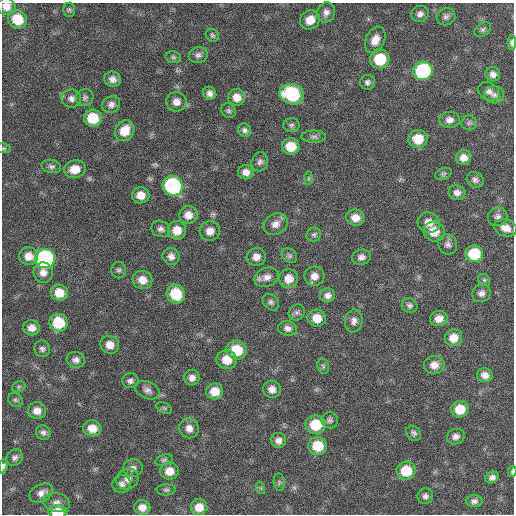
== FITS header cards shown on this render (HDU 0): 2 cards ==
NAXIS1  =                  512 / Axis length
NAXIS2  =                  512 / Axis length

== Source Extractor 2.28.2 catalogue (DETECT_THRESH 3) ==
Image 512 x 512 px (HDU 0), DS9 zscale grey, 1 PNG px = 1 image px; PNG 516 x 516 px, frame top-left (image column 1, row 512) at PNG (2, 3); each listed source drawn as its Kron ellipse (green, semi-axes under 4 px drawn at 4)
Background 62.4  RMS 8.6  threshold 25.7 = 3 sigma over >= 5 px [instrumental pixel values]
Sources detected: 136; all 136 listed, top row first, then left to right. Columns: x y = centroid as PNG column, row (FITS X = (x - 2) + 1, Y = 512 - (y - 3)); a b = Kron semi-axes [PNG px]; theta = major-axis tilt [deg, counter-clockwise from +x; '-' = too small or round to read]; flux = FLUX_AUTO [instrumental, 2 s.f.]
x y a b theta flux
6 6 9 8 - 4700
69 10 7 6 - 1200
326 12 10 8 76 3000
420 14 9 8 - 2600
446 17 9 8 - 2100
17 19 10 9 - 14000
310 20 10 9 - 7000
483 29 9 6 35 1400
212 35 7 6 - 1200
375 40 14 9 64 6100
512 43 7 4 -90 1700
198 55 9 8 - 2200
173 57 8 6 -13 1200
380 59 9 9 - 21000
423 71 10 9 - 61000
493 74 7 7 - 2600
112 79 8 7 - 2900
367 82 7 7 - 1800
489 91 11 8 -32 3000
210 93 7 6 - 2700
292 94 12 10 -19 40000
494 95 10 8 -4 2800
85 97 9 8 - 1700
237 97 8 8 - 5800
71 99 10 9 - 2800
176 102 10 10 - 4300
111 104 9 8 - 2700
229 111 8 6 -47 1400
93 118 9 8 - 16000
449 120 10 8 3 3600
469 123 7 7 - 1400
291 125 8 7 - 1600
245 130 7 6 - 1800
125 131 11 9 53 9800
314 137 12 6 -1 1900
418 139 9 9 - 12000
291 146 9 8 - 11000
3 148 7 5 -7 930
463 158 8 7 - 4000
260 162 9 8 - 2200
51 166 10 6 -11 1800
75 169 11 8 10 7900
246 172 8 7 - 3500
443 174 9 5 19 1300
309 178 7 4 88 910
475 180 9 7 -33 2100
173 186 10 9 - 79000
457 193 8 7 - 3000
141 195 9 8 - 6200
188 215 9 9 - 5200
498 217 10 9 - 2700
355 218 9 8 - 5900
429 223 11 10 - 5600
275 224 13 10 28 4600
505 228 11 8 -16 5300
161 229 10 8 -25 2300
177 230 9 9 - 7200
210 231 10 9 - 5000
434 231 10 10 - 8600
314 235 7 7 - 1400
448 244 10 9 - 2500
474 254 9 8 - 21000
29 256 9 9 - 5800
171 256 8 8 - 3100
289 256 8 6 -39 1700
256 257 9 8 - 4500
361 257 9 7 14 2700
45 259 10 9 - 130000
119 270 8 7 - 1500
43 273 10 9 - 4000
314 276 10 9 - 4400
267 277 12 9 21 4300
289 279 9 9 - 6400
142 280 10 9 - 6000
484 280 6 5 - 1000
59 293 9 8 - 8400
481 293 9 8 - 2600
176 294 10 9 - 18000
328 295 7 7 - 2700
271 302 9 7 -46 1800
410 306 8 7 - 1700
297 312 8 7 - 1800
317 318 9 8 - 8300
439 319 9 7 11 5100
354 321 11 9 81 3100
59 323 9 8 - 19000
32 328 8 7 - 4300
287 328 9 7 -11 2700
453 338 9 8 - 7200
110 345 9 8 - 5200
42 349 8 7 - 2000
237 350 10 9 - 17000
76 360 9 8 - 2800
227 360 10 9 - 8800
434 365 10 9 - 4800
323 366 7 5 -75 1100
485 375 8 7 - 3500
192 378 8 7 - 3000
130 381 8 7 - 2200
19 387 7 5 22 920
272 389 9 8 - 3900
147 390 13 8 -23 3000
215 391 8 8 - 8300
15 400 8 6 -34 1300
164 408 8 5 -25 1100
460 409 9 8 - 11000
37 411 9 8 - 5000
330 420 8 8 - 1700
315 425 10 9 - 18000
92 428 9 8 - 6300
189 428 10 9 - 4200
43 433 8 7 - 1900
414 433 8 6 -48 1600
456 436 9 7 17 2600
278 440 7 7 - 3100
318 446 9 9 - 15000
15 458 9 7 47 2300
164 460 9 5 15 1200
3 466 7 4 83 1400
133 468 10 9 - 2900
169 471 9 8 - 6800
406 471 9 9 - 16000
512 471 5 3 - 940
492 477 7 5 25 2300
128 479 11 10 - 3900
279 482 9 5 -83 1200
122 484 9 9 - 2700
261 488 6 4 -71 620
166 490 9 5 0 1300
41 493 13 8 27 3800
425 496 8 8 - 2100
474 501 8 6 2 2100
57 502 13 9 -10 3400
142 507 8 7 - 4500
199 507 8 8 - 6700
58 512 9 6 0 11000
At the frame edge (FLAGS 8, measured only in part): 6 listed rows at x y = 6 6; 512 43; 3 148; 3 466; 512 471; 58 512